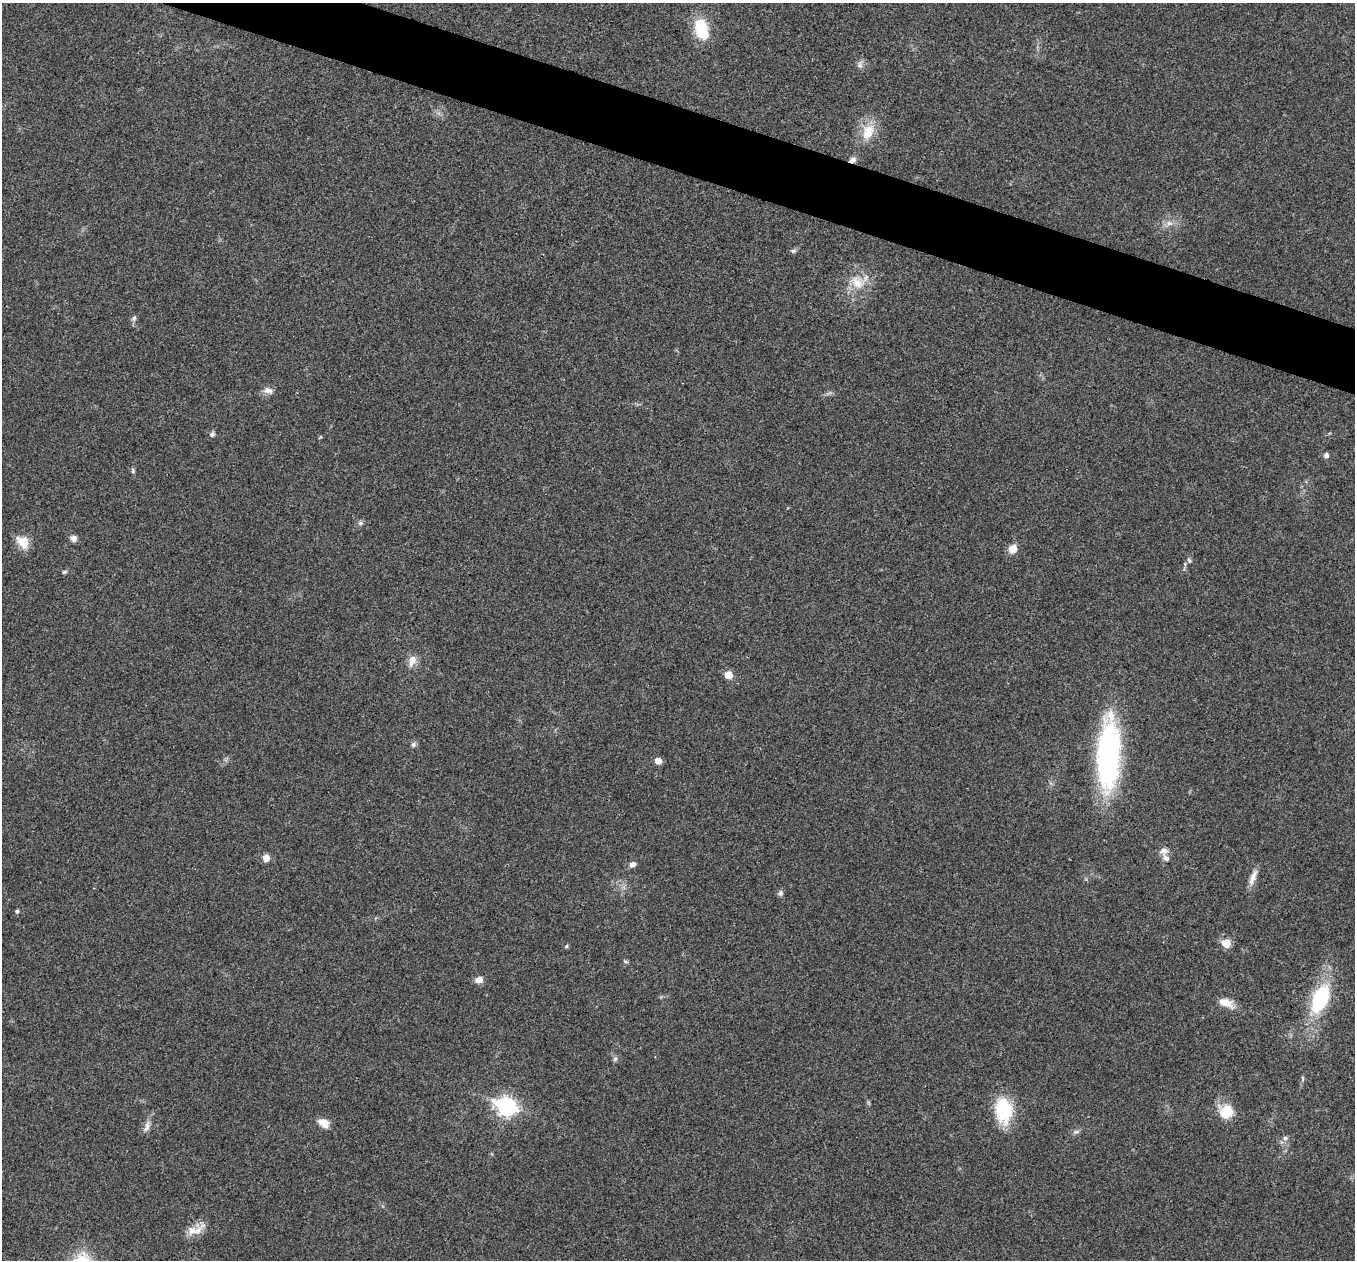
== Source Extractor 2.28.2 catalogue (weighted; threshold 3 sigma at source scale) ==
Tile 11 of 4 x 4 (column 3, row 3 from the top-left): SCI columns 2708-4060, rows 1393-2650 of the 5419 x 5431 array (HDU 1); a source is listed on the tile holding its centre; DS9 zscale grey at full resolution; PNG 1357 x 1262 px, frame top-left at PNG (2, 3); no overlay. Shown black and unused: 4% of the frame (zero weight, under 3 of 4 exposures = <1% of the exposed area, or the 3 px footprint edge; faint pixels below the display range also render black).
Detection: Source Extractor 2.28.2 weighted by HDU 2 'WHT'; one run over the whole footprint, this tile lists its part. Background 0.021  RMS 0.004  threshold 0.0182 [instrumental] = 3 sigma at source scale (4.5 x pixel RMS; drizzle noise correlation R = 1.50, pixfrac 1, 0.05/0.05 arcsec/px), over >= 5 px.
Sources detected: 47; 1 inside a brighter object's white glare — not listed; the other 46 listed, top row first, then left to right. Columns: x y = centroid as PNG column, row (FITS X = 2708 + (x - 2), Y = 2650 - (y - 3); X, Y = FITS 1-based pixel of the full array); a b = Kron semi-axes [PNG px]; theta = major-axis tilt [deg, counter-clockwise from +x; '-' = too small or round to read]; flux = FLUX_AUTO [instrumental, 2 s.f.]
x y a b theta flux
701 29 27 15 -72 14
860 65 8 7 - 1.5
868 132 24 15 65 8.3
852 160 9 6 24 1.7
1169 223 7 6 - 1.4
793 251 6 5 - 0.73
857 283 18 12 -50 6.4
134 318 7 6 - 1
268 391 13 7 -1 2.3
212 434 6 6 - 1
1326 455 6 5 - 1.3
133 471 7 5 -89 0.72
360 523 6 5 - 0.83
73 538 8 7 - 1.7
22 542 17 12 -45 5.4
1013 549 9 8 - 3.8
1189 560 6 5 - 0.79
64 572 7 4 36 0.62
412 661 14 9 67 3.3
728 675 6 5 - 6.5
413 744 7 6 - 1.1
1108 755 78 23 87 76
658 761 5 5 - 3.8
1164 851 12 8 6 2
266 858 8 8 - 2.5
1166 858 9 7 -48 1.6
632 864 8 6 29 1.7
1253 878 23 6 70 3.1
780 893 7 6 - 1.1
17 911 4 4 - 0.83
1226 943 5 5 - 11
566 946 5 5 - 0.54
626 962 6 4 -19 0.55
479 980 8 7 - 2.7
1320 999 36 18 66 28
1225 1002 14 9 -10 5
615 1059 7 5 68 0.87
1302 1079 7 3 -82 0.57
507 1107 9 7 -24 130
1003 1108 35 18 90 18
1226 1112 18 18 - 8
324 1123 14 9 -30 3.9
147 1127 14 7 72 2.1
1076 1132 7 4 1 0.84
1285 1138 6 6 - 0.98
192 1231 13 13 - 4.2
Overlapping masked pixels (flux is a lower limit): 1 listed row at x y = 852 160